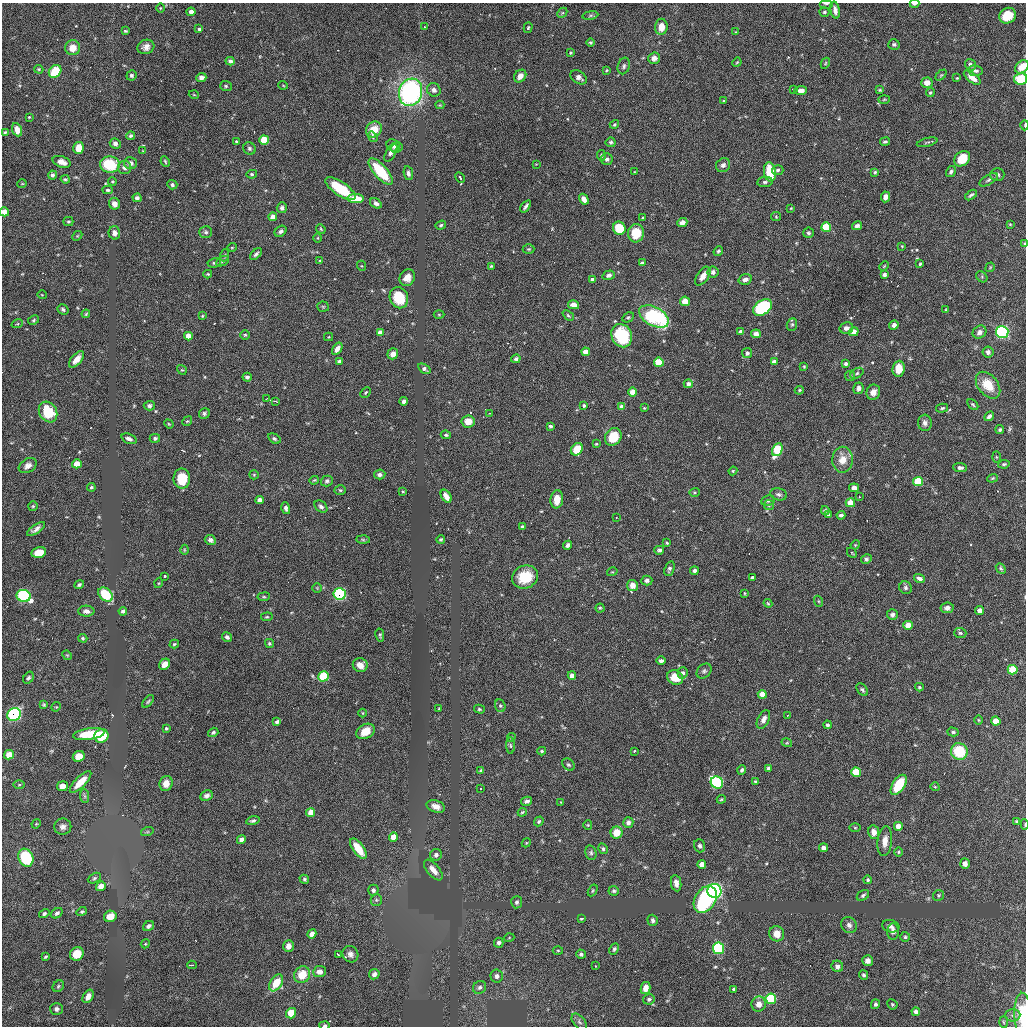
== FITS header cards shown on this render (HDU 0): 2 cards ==
NAXIS1  =                 1024 / No. of pixels
NAXIS2  =                 1024 / No. of pixels

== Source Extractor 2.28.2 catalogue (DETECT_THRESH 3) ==
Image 1024 x 1024 px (HDU 0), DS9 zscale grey, 1 PNG px = 1 image px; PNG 1028 x 1028 px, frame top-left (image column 1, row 1024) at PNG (2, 3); each listed source drawn as its Kron ellipse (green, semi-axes under 4 px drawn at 4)
Background 6850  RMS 63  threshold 190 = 3 sigma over >= 5 px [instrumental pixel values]
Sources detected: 477; all 477 listed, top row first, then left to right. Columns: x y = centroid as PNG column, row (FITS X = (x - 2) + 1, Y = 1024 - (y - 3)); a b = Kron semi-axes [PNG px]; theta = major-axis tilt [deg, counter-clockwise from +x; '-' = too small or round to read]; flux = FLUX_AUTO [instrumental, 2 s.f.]
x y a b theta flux
826 3 7 3 0 6.9e+03
914 4 5 2 - 1.2e+04
160 8 4 3 - 3.1e+03
835 10 8 4 -79 2.0e+04
191 12 4 4 - 2.2e+04
824 12 5 4 - 7.1e+03
562 13 6 4 44 6.1e+03
590 15 8 4 9 7.5e+03
1007 16 9 7 31 8.7e+04
424 27 2 2 - 2.8e+03
661 27 8 6 89 4.3e+04
528 28 5 4 - 5.4e+03
199 29 4 3 - 6.4e+03
125 31 4 3 - 4.6e+03
735 32 4 2 - 2.7e+03
590 43 4 4 - 6.1e+03
894 44 6 5 - 8.1e+03
146 47 8 7 - 2.1e+04
73 48 7 7 - 4.4e+04
571 53 3 3 - 4.8e+03
654 58 6 5 - 1.7e+04
230 61 4 4 - 1.3e+04
737 62 5 3 - 3.9e+03
825 63 6 4 61 4.9e+03
970 65 6 5 - 1.5e+04
624 66 8 6 73 1.1e+04
1022 67 7 5 44 5.8e+04
39 69 5 3 - 5.0e+03
606 70 3 2 - 3.6e+03
55 71 7 5 51 1.3e+05
975 71 8 5 -6 1.1e+04
131 75 5 5 - 8.1e+03
941 75 6 4 44 5.3e+03
520 76 7 5 50 2.9e+04
579 77 9 6 -33 1.8e+04
201 78 5 4 - 1.5e+04
957 78 3 2 - 3.2e+03
972 78 10 5 -38 3.7e+04
1021 79 7 5 11 1.5e+05
927 83 6 5 - 3.4e+04
283 85 5 3 - 3.1e+03
226 86 6 5 - 6.4e+03
793 89 3 3 - 3.8e+03
434 90 7 6 - 1.8e+04
880 90 4 3 - 4.7e+03
801 91 6 4 7 2.1e+04
411 92 14 11 73 9.0e+05
930 93 4 4 - 6.4e+03
194 95 5 3 - 3.2e+03
884 99 6 4 2 4.3e+03
724 101 3 2 - 3.8e+03
440 105 4 4 - 4.0e+03
29 117 3 2 - 3.4e+03
614 124 5 3 - 4.6e+03
1025 125 5 2 - 6.2e+03
374 129 8 7 - 7.0e+04
17 130 7 5 -68 3.2e+04
5 132 4 4 - 5.2e+03
131 136 4 4 - 8.6e+03
373 137 6 4 -57 7.3e+03
264 140 5 4 - 2.5e+05
237 142 3 3 - 6.1e+03
611 142 5 5 - 7.7e+03
885 142 5 3 - 6.7e+03
927 142 10 2 14 5.7e+03
115 143 5 5 - 1.5e+04
393 145 7 5 -28 1.5e+04
397 147 6 4 20 1.2e+04
78 148 6 5 - 5.9e+04
249 149 6 6 - 1.1e+04
143 151 3 3 - 3.3e+03
391 152 10 5 63 1.8e+04
601 155 5 3 - 5.0e+03
607 159 6 6 - 1.1e+04
962 159 9 6 42 9.6e+04
165 161 5 3 - 5.4e+03
62 162 9 5 -19 2.8e+04
130 163 6 6 - 1.5e+04
536 164 2 2 - 2.5e+03
110 165 10 8 -4 1.9e+05
723 165 7 6 - 1.7e+04
125 167 7 6 - 1.9e+04
778 170 6 5 - 8.4e+03
381 171 16 6 -49 1.7e+05
635 172 3 3 - 3.2e+03
770 172 9 6 -82 1.4e+05
875 172 4 3 - 7.4e+03
951 172 6 4 58 9.3e+03
408 173 7 4 -80 1.3e+04
252 174 5 4 - 6.0e+03
52 175 4 4 - 1.0e+04
997 175 7 6 - 1.2e+04
460 177 6 3 -62 4.7e+03
65 179 4 3 - 5.5e+03
989 180 10 4 30 1.0e+04
112 182 4 4 - 5.0e+03
765 182 8 5 8 1.0e+04
22 184 5 3 - 2.9e+03
172 185 5 4 - 9.4e+03
340 189 17 7 -34 1.7e+05
108 190 5 4 - 7.6e+03
971 195 7 3 36 8.5e+03
885 197 5 4 - 1.7e+04
137 198 4 4 - 1.0e+04
356 199 8 4 -3 9.9e+04
584 199 6 4 -59 2.5e+04
376 203 6 4 -35 1.4e+04
114 204 6 5 - 2.1e+04
526 206 7 3 53 1.2e+04
282 208 5 5 - 1.1e+04
791 208 3 3 - 3.3e+03
4 212 5 4 - 2.5e+04
273 217 4 4 - 3.9e+04
776 217 5 4 - 4.4e+03
643 218 3 2 - 4.2e+03
68 222 5 4 - 6.2e+03
682 222 5 4 - 2.3e+04
1010 224 4 3 - 3.9e+03
441 225 5 4 - 6.6e+03
857 226 5 4 - 1.4e+04
826 227 5 4 - 1.9e+05
619 228 7 6 - 1.2e+05
321 229 5 4 - 4.5e+03
281 231 6 5 - 1.2e+04
206 232 6 5 - 9.3e+03
114 233 7 5 -76 1.9e+04
636 233 9 8 - 9.0e+04
808 233 5 5 - 7.1e+03
77 236 5 4 - 4.6e+03
318 238 4 3 - 3.2e+03
1024 244 4 2 - 6.6e+03
902 246 3 3 - 3.5e+03
232 247 5 3 - 3.4e+03
529 249 6 5 - 5.6e+03
718 251 5 4 - 7.2e+03
256 254 7 4 44 1.0e+04
225 255 6 4 71 5.3e+03
222 261 7 4 26 7.3e+03
320 261 4 3 - 4.2e+03
214 263 7 4 8 7.9e+03
642 263 4 3 - 9.3e+03
920 264 3 3 - 4.8e+03
362 266 5 3 - 3.8e+03
492 266 4 3 - 5.0e+03
884 266 5 3 - 4.1e+03
990 267 5 3 - 3.8e+03
713 272 5 5 - 1.4e+04
208 274 4 3 - 4.2e+03
609 275 6 4 18 1.1e+04
884 275 4 3 - 1.2e+04
703 276 10 5 56 2.6e+04
982 277 6 5 - 6.1e+03
407 278 8 7 - 3.0e+04
592 279 4 3 - 1.2e+04
745 279 7 5 15 1.9e+04
42 295 5 3 - 3.1e+03
399 298 11 9 -69 1.3e+05
685 301 5 4 - 5.8e+04
574 305 5 4 - 3.4e+04
323 307 5 5 - 5.6e+03
763 307 10 7 34 4.2e+05
63 309 6 4 -34 7.6e+03
946 310 4 3 - 4.4e+03
86 314 4 3 - 4.7e+03
439 315 5 3 - 4.4e+03
568 315 6 4 -41 6.2e+03
202 316 4 4 - 4.1e+03
654 316 16 9 -28 4.1e+05
628 317 6 4 28 6.2e+03
33 320 6 4 29 5.7e+03
17 324 6 3 18 5.7e+03
792 325 6 5 - 6.8e+03
894 325 5 4 - 1.3e+04
846 328 7 6 - 1.9e+04
740 332 4 3 - 1.6e+04
854 332 5 4 - 3.1e+04
979 332 7 6 - 1.8e+04
1002 332 6 6 - 1.0e+06
380 333 4 4 - 3.1e+04
756 334 5 4 - 2.2e+04
245 335 5 4 - 5.6e+03
188 336 4 4 - 4.4e+04
622 336 12 10 -65 2.3e+05
329 337 4 4 - 4.2e+03
337 349 7 4 56 2.6e+04
586 352 4 4 - 5.1e+04
988 352 5 5 - 1.3e+04
747 353 5 5 - 1.6e+04
393 354 6 5 - 1.8e+04
76 359 10 5 50 3.0e+04
516 359 5 4 - 8.1e+03
339 362 4 3 - 1.8e+04
659 362 5 4 - 1.7e+05
774 362 4 4 - 2.0e+04
846 364 4 3 - 1.2e+04
804 367 3 3 - 3.6e+03
424 369 7 4 -35 1.6e+04
899 369 8 6 85 5.6e+04
182 370 5 4 - 5.1e+03
857 373 7 4 31 7.7e+03
850 376 5 5 - 6.1e+03
247 377 4 4 - 1.5e+04
688 384 4 4 - 2.0e+04
988 385 15 10 -51 9.0e+04
858 388 6 5 - 1.3e+04
799 390 4 3 - 5.3e+03
366 392 6 3 45 5.2e+03
632 392 4 4 - 6.0e+04
873 392 8 6 70 2.3e+04
266 399 3 2 - 3.4e+03
275 401 4 2 - 7.1e+03
404 401 4 4 - 1.7e+04
973 405 6 4 -49 6.1e+03
149 406 5 4 - 1.0e+04
584 406 3 3 - 7.2e+03
622 407 4 4 - 3.2e+04
644 408 2 2 - 3.3e+03
942 408 6 3 15 6.5e+03
48 412 11 8 -60 1.4e+05
204 413 6 5 - 7.8e+03
490 413 3 2 - 3.5e+03
989 416 5 4 - 1.2e+04
187 421 5 4 - 5.0e+03
468 421 7 6 - 5.2e+04
925 423 8 6 -85 1.7e+04
169 424 5 4 - 4.1e+03
550 426 3 3 - 8.1e+03
1000 430 4 3 - 7.2e+03
446 435 5 3 - 6.7e+03
613 437 9 7 52 1.1e+05
155 438 5 4 - 8.1e+03
129 439 8 5 -22 1.7e+04
274 439 7 4 -31 8.0e+03
596 444 3 3 - 4.0e+03
577 449 7 5 52 6.6e+04
777 450 7 5 66 3.0e+05
996 457 5 3 - 3.9e+03
842 460 13 10 88 5.6e+04
77 464 5 4 - 7.3e+04
1004 464 5 3 - 6.2e+03
28 466 9 6 32 2.2e+04
960 468 7 4 -6 1.1e+04
733 471 4 4 - 4.5e+03
380 474 6 5 - 1.5e+04
254 475 5 4 - 4.5e+03
992 478 5 3 - 5.0e+03
182 479 10 8 -88 1.1e+05
314 480 5 3 - 4.5e+03
327 481 6 5 - 9.2e+03
918 481 5 5 - 2.8e+05
91 487 4 4 - 6.6e+03
854 488 5 4 - 2.3e+04
340 490 5 4 - 6.2e+03
403 491 3 3 - 4.4e+03
694 492 5 4 - 5.6e+03
779 494 8 6 -12 1.2e+04
446 496 7 4 -57 2.7e+04
859 497 3 2 - 4.0e+03
557 499 9 6 82 5.2e+04
260 500 4 4 - 3.4e+04
768 501 7 5 9 8.6e+03
850 503 5 4 - 7.7e+04
769 505 5 5 - 7.4e+03
33 506 5 5 - 6.0e+03
321 506 7 5 -44 1.2e+04
286 508 6 4 -76 1.2e+04
825 510 4 4 - 6.7e+03
828 515 3 3 - 6.2e+03
841 515 4 3 - 9.5e+03
616 517 3 2 - 4.3e+03
522 527 3 3 - 9.0e+03
36 529 10 4 34 1.7e+04
441 539 4 4 - 5.7e+03
210 540 6 4 -23 1.9e+04
363 540 6 4 -2 6.5e+03
667 543 3 3 - 4.3e+03
567 545 5 4 - 1.2e+04
855 545 5 3 - 4.0e+03
184 550 5 3 - 3.8e+03
659 550 5 4 - 9.6e+03
39 552 7 5 14 7.3e+04
852 553 5 3 - 3.3e+03
866 559 5 4 - 7.3e+03
1001 568 6 4 -49 6.3e+03
669 569 8 5 70 1.1e+04
694 571 4 4 - 1.5e+04
612 572 5 3 - 3.7e+03
164 576 3 3 - 2.1e+04
525 577 13 11 22 1.1e+05
752 578 3 3 - 1.2e+05
919 578 6 4 -16 1.3e+04
647 581 5 5 - 9.8e+03
159 583 5 3 - 3.4e+03
79 585 5 3 - 7.1e+03
632 585 5 5 - 3.0e+04
317 588 4 4 - 4.3e+03
905 588 6 6 - 9.9e+03
745 593 4 3 - 3.6e+03
340 594 6 6 - 7.8e+05
106 595 8 6 -41 1.5e+05
24 596 7 6 - 9.1e+05
264 597 6 3 7 5.0e+03
818 601 5 3 - 4.5e+03
768 603 4 3 - 4.1e+03
600 608 4 4 - 5.0e+03
947 608 7 5 8 1.4e+04
86 611 8 5 -2 1.7e+04
123 611 4 4 - 1.1e+04
980 611 4 4 - 2.0e+04
892 615 5 5 - 1.1e+04
267 617 6 4 6 5.4e+03
908 625 4 4 - 8.1e+04
960 633 6 5 - 8.2e+03
380 635 6 4 -79 6.7e+03
227 637 5 4 - 1.0e+04
83 638 4 3 - 5.3e+03
269 643 4 4 - 5.4e+03
174 644 5 3 - 5.6e+03
67 655 5 4 - 4.6e+03
661 661 4 3 - 1.2e+04
165 664 6 5 - 3.6e+04
360 665 7 7 - 3.2e+04
1013 670 5 5 - 1.7e+05
704 671 8 6 45 1.1e+04
683 673 5 5 - 1.3e+04
324 676 5 5 - 2.8e+05
572 676 4 4 - 2.1e+04
28 678 6 4 55 7.8e+03
675 678 8 6 -34 7.6e+04
919 687 4 3 - 5.2e+03
862 690 7 4 -49 7.7e+03
762 694 4 4 - 5.3e+04
148 701 7 4 52 6.6e+03
44 705 4 3 - 5.3e+03
500 706 6 5 - 7.8e+03
56 707 5 4 - 4.3e+03
439 709 3 3 - 3.8e+03
479 709 5 4 - 5.9e+03
363 713 4 3 - 3.2e+03
14 715 7 6 - 9.4e+05
788 715 3 2 - 2.8e+03
763 720 10 5 64 2.5e+04
978 720 5 3 - 3.8e+03
996 721 5 4 - 5.5e+04
277 722 4 3 - 1.2e+04
827 725 4 4 - 9.2e+03
166 728 3 3 - 6.2e+03
365 731 10 7 30 4.9e+04
213 732 5 4 - 7.1e+03
953 732 6 4 -17 8.4e+03
89 734 16 5 8 1.3e+05
101 736 7 6 - 1.4e+05
511 737 4 3 - 4.4e+03
787 743 5 3 - 4.3e+03
510 746 8 4 -89 6.8e+03
542 751 4 3 - 5.9e+03
634 751 3 2 - 9.4e+03
959 751 8 8 - 1.5e+05
9 755 5 4 - 6.4e+04
79 756 6 5 - 5.4e+04
568 765 7 5 -42 8.8e+03
769 768 4 4 - 1.4e+04
742 770 4 3 - 7.3e+03
481 771 4 3 - 1.0e+04
856 772 5 5 - 2.1e+05
755 781 4 4 - 6.1e+03
80 782 14 5 46 6.5e+04
166 783 7 6 - 3.0e+04
717 783 6 5 - 7.9e+05
19 785 5 3 - 4.9e+03
899 785 11 6 57 1.7e+05
62 786 5 5 - 3.0e+04
935 787 4 3 - 3.6e+03
481 788 3 3 - 3.3e+03
85 796 7 4 -88 7.0e+03
207 796 6 5 - 1.3e+04
721 799 4 4 - 4.7e+03
527 801 5 4 - 1.2e+04
561 802 4 4 - 3.8e+03
436 806 9 6 -17 2.8e+04
311 812 5 4 - 4.9e+04
522 812 4 3 - 4.7e+03
253 821 7 4 14 7.9e+03
539 821 5 4 - 7.1e+03
1017 821 3 3 - 4.7e+03
628 822 5 5 - 1.5e+04
36 824 5 4 - 4.3e+03
1025 824 5 2 - 3.9e+03
588 825 5 4 - 4.6e+03
898 826 4 4 - 3.6e+04
63 827 8 8 - 1.8e+04
855 828 6 4 -1 4.8e+03
147 832 6 4 18 6.3e+03
874 832 7 5 -80 2.9e+04
616 833 6 6 - 5.9e+04
393 837 5 4 - 5.6e+04
241 839 4 4 - 2.1e+04
885 841 15 7 84 3.7e+04
526 843 5 3 - 3.9e+03
700 846 6 5 - 1.1e+04
824 848 4 4 - 2.3e+04
358 849 12 5 -54 8.1e+04
603 849 6 4 -59 7.5e+03
899 852 5 3 - 4.4e+03
591 853 7 5 -76 9.6e+03
436 855 6 5 - 1.5e+04
26 858 9 7 -68 2.7e+05
702 864 4 4 - 4.2e+04
965 864 5 4 - 1.9e+04
433 870 12 6 -50 3.5e+04
94 878 7 4 27 8.1e+03
304 879 5 4 - 6.5e+03
868 880 4 4 - 6.4e+03
676 883 8 5 -81 2.2e+04
101 886 5 4 - 4.0e+04
373 890 5 5 - 9.3e+03
593 890 6 3 60 5.2e+03
614 891 5 5 - 7.7e+03
714 891 7 7 - 1.7e+06
863 895 7 4 31 8.3e+03
939 895 6 5 - 6.3e+03
705 899 15 10 58 3.6e+05
376 900 6 5 - 7.7e+03
517 902 6 5 - 1.1e+04
82 912 5 4 - 5.8e+03
44 913 5 4 - 8.2e+03
57 913 6 4 37 1.1e+04
110 916 6 5 - 4.6e+04
581 919 4 3 - 4.3e+03
653 920 5 5 - 1.0e+04
849 925 8 7 - 1.6e+04
149 926 6 4 35 1.1e+04
891 926 9 6 -15 1.4e+04
893 932 8 6 -89 1.7e+04
312 934 5 4 - 2.8e+04
777 934 8 7 - 4.6e+04
905 937 5 5 - 6.9e+03
509 938 5 3 - 3.6e+03
499 943 5 4 - 1.4e+04
145 944 5 3 - 3.8e+03
288 946 6 5 - 1.7e+04
718 948 5 5 - 7.7e+05
614 949 6 4 63 7.6e+03
558 950 5 3 - 4.6e+03
77 954 7 6 - 6.2e+04
338 954 4 2 - 4.1e+03
350 954 8 7 - 1.8e+04
581 954 5 4 - 1.0e+04
45 957 4 3 - 5.2e+03
868 961 5 5 - 1.6e+04
192 965 5 2 - 4.5e+03
595 966 3 2 - 4.3e+03
837 966 6 5 - 1.7e+04
319 972 6 5 - 2.2e+04
374 974 5 5 - 1.7e+04
302 975 8 8 - 8.3e+04
864 975 5 4 - 7.8e+03
497 976 6 6 - 1.4e+04
276 983 9 6 56 9.0e+04
58 986 6 5 - 6.4e+03
479 987 7 6 - 1.2e+04
646 988 6 4 78 2.8e+04
733 989 3 3 - 6.3e+03
88 996 7 5 58 2.2e+04
649 999 6 5 - 9.6e+03
771 999 5 5 - 4.1e+05
759 1004 7 7 - 3.2e+04
875 1004 5 4 - 9.1e+03
892 1004 5 4 - 5.6e+03
56 1009 6 6 - 1.4e+04
916 1012 4 4 - 1.6e+04
291 1013 5 5 - 1.2e+05
1013 1015 7 6 - 1.5e+04
1023 1015 22 8 -87 1.5e+05
579 1022 10 5 -49 1.2e+04
1003 1022 6 4 -88 4.6e+03
325 1025 5 3 - 6.6e+03
At the frame edge (FLAGS 8, measured only in part): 10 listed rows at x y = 826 3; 914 4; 1022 67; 1021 79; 1025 125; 4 212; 1024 244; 1025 824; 1023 1015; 325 1025